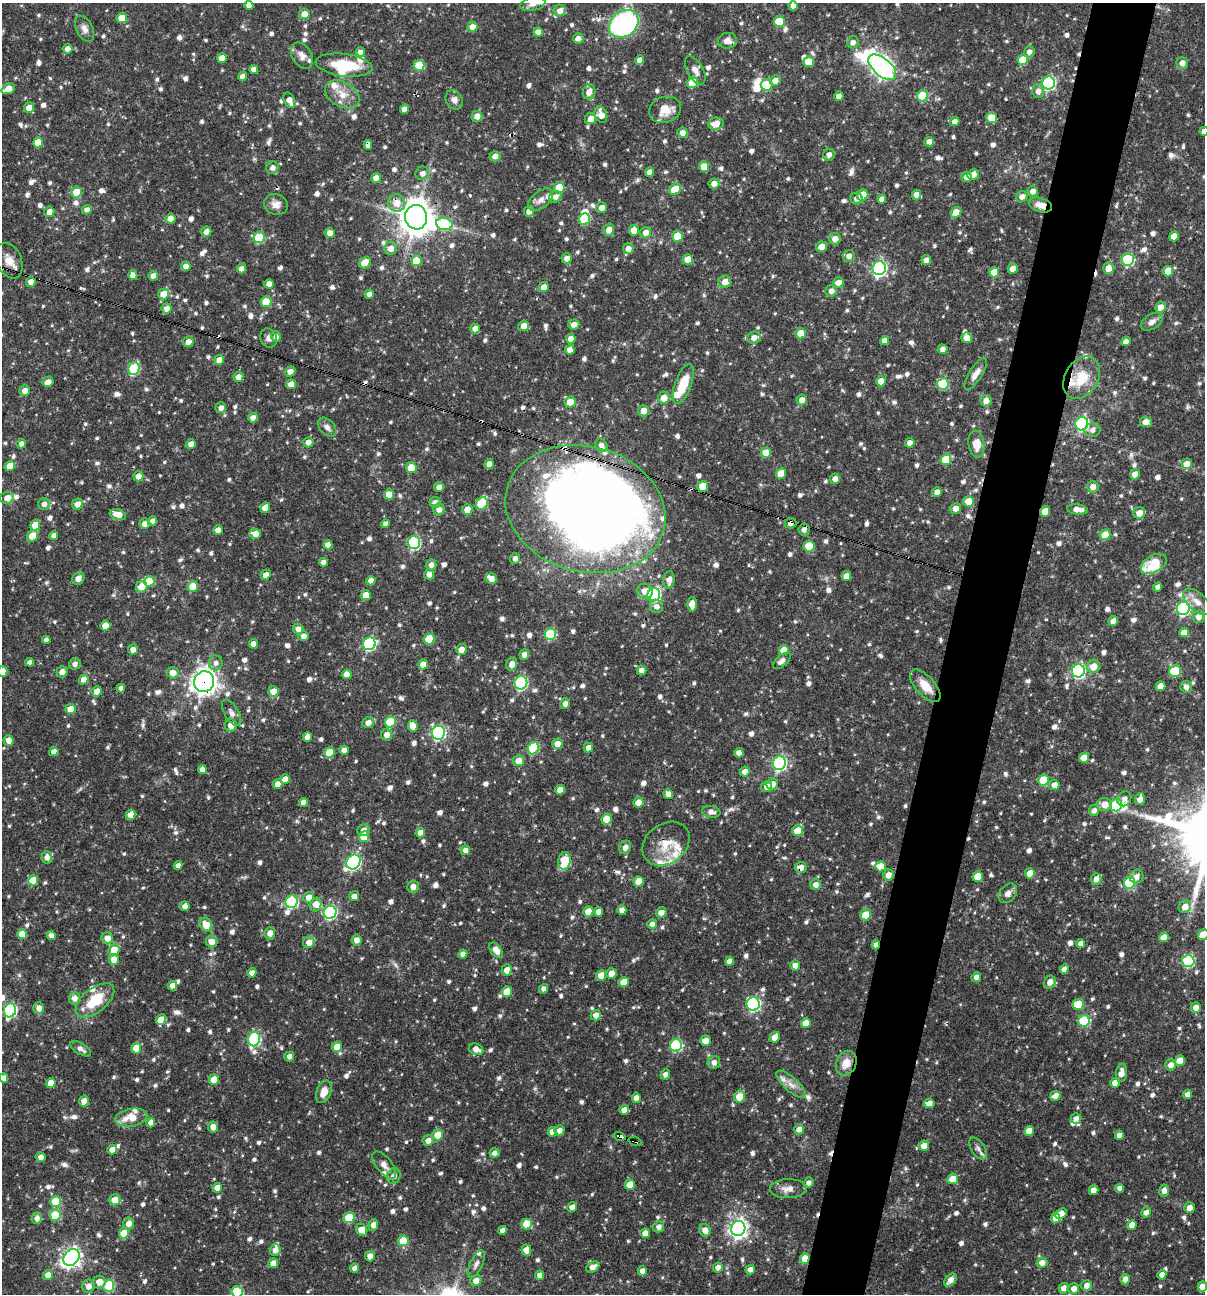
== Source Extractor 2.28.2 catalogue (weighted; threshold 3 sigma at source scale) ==
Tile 10 of 4 x 4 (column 2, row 3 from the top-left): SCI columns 1453-2655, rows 1293-2584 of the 5186 x 5168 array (HDU 1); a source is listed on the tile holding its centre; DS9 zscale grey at full resolution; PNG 1207 x 1296 px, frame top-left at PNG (2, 3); each listed source drawn as its Kron ellipse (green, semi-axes under 4 px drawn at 4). Shown black and unused: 5% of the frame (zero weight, under 3 of 4 exposures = <1% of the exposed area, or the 3 px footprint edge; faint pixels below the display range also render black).
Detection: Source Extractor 2.28.2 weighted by HDU 2 'WHT'; one run over the whole footprint, this tile lists its part. Background 0.0698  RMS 0.0035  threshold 0.0159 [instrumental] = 3 sigma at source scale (4.5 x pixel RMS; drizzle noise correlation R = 1.50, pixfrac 1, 0.05/0.05 arcsec/px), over >= 5 px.
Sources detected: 1120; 1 too faint to see at this stretch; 6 inside a brighter object's white glare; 15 cosmic-ray / hot-pixel residue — neither listed nor drawn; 23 inside a brighter listed object's ellipse — not listed separately; of the other 1075, all 500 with FLUX_AUTO >= 1.55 (the completeness limit of this list) listed and drawn (575 fainter detections not listed), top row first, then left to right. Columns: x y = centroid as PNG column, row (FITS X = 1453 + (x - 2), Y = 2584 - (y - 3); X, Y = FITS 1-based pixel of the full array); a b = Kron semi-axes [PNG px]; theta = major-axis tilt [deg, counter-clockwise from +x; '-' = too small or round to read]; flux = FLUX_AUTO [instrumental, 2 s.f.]
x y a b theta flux
533 4 13 7 12 2
249 5 4 4 - 2.2
793 6 5 4 - 2.2
560 11 6 5 - 2.3
304 14 5 5 - 3.5
122 18 5 5 - 6.8
779 22 5 5 - 13
624 24 16 12 37 59
472 27 5 5 - 2.8
85 29 14 8 -64 2.1
538 32 5 4 - 2.3
578 38 5 5 - 2.2
727 41 9 8 - 2.5
853 42 6 5 - 1.6
68 49 5 4 - 2.4
360 52 5 4 - 1.8
1029 52 5 5 - 1.7
302 56 14 9 -59 2.6
222 58 5 4 - 3.5
640 60 4 4 - 2.3
1023 60 5 5 - 9.8
809 62 5 5 - 7.4
1182 63 6 5 - 2.3
344 65 28 11 -7 12
419 65 5 5 - 13
882 67 17 8 -41 200
254 70 4 4 - 2
695 70 15 8 -61 2.3
242 76 4 4 - 2.4
775 80 5 5 - 2.5
692 83 5 5 - 12
1049 83 6 6 - 59
767 85 6 5 - 11
8 89 7 5 23 4.9
1038 91 6 6 - 2.2
589 92 7 6 - 2.9
342 94 18 12 -31 5.6
839 96 4 4 - 2.5
923 96 5 5 - 17
289 100 8 5 -62 2.8
454 100 10 8 -58 2
29 108 5 5 - 3.8
404 109 4 4 - 2.4
665 110 16 12 18 5.9
601 115 8 6 -69 3.4
477 116 5 5 - 2.4
992 118 5 5 - 5.5
591 119 6 5 - 3.1
954 121 5 4 - 1.9
716 124 8 6 8 4.5
1204 131 5 4 - 1.7
682 133 5 5 - 2
38 142 5 5 - 6.4
929 142 5 4 - 2.2
368 145 5 4 - 2
829 155 6 6 - 1.9
495 156 5 5 - 2.4
704 167 5 5 - 5.7
272 168 6 6 - 1.8
650 172 5 4 - 2.7
422 173 7 6 - 1.9
973 175 6 5 - 2.9
967 177 5 5 - 2.5
376 178 5 4 - 3.4
714 184 5 5 - 2.6
559 187 5 5 - 8
675 189 6 5 - 7.5
1033 191 5 5 - 2.3
76 192 5 5 - 6.3
863 195 6 5 - 8.9
916 195 5 4 - 2.6
555 197 6 5 - 1.7
1022 197 6 5 - 2.5
856 199 6 5 - 1.6
882 199 4 4 - 2.2
540 200 15 8 39 2.4
397 203 8 8 - 3.8
276 204 12 10 -19 2.6
1040 205 12 7 -16 3.2
602 208 5 5 - 2.2
87 210 5 4 - 1.6
529 211 5 5 - 2.7
49 212 5 5 - 2.4
956 212 6 5 - 3.8
416 217 12 11 - 610
170 218 5 5 - 3.2
584 219 6 5 - 17
444 224 8 6 -9 26
609 230 6 5 - 3.1
634 230 5 5 - 3.6
206 232 5 5 - 2.1
646 232 5 5 - 2.5
330 233 5 5 - 2.4
677 236 5 5 - 10
1174 236 5 5 - 3.4
259 238 5 5 - 19
835 239 6 5 - 2.8
822 247 5 5 - 3
391 248 6 6 - 2.8
628 249 5 5 - 2.7
849 256 6 5 - 1.8
567 258 5 5 - 2.4
688 259 5 5 - 5.2
1128 259 6 6 - 39
926 260 5 5 - 2.5
9 261 18 12 -67 4.3
416 261 5 5 - 8.3
365 263 6 5 - 8.7
186 266 5 4 - 2.3
879 268 7 6 - 85
1108 268 5 5 - 3.5
242 269 5 4 - 2.3
1013 269 5 5 - 2.9
1168 271 5 5 - 6.4
994 272 5 5 - 5.8
133 275 5 4 - 2.6
153 276 5 4 - 2.9
31 282 5 4 - 2.6
725 282 6 6 - 2.8
838 283 5 5 - 3.1
269 284 5 4 - 2.6
544 287 5 5 - 2.4
831 291 6 5 - 1.9
164 294 5 5 - 6.5
369 294 5 4 - 2.3
266 302 5 5 - 10
1160 307 5 5 - 2.8
167 309 5 5 - 2.5
1152 322 12 7 34 2.1
574 325 5 5 - 2.6
524 326 5 5 - 2.9
475 328 5 5 - 2.3
801 333 5 5 - 5.7
276 336 5 5 - 1.9
269 338 10 8 -66 1.5
754 338 7 6 - 2.7
967 338 5 5 - 2.9
571 339 5 5 - 2.8
885 341 4 4 - 2.4
188 342 5 5 - 2.4
1126 342 5 4 - 2.1
943 349 5 5 - 2.1
570 350 5 4 - 2.3
219 360 5 5 - 3.4
134 369 6 5 - 26
290 371 5 5 - 2.6
976 374 18 6 58 2.7
238 377 5 5 - 2.2
1082 378 23 16 59 10
881 381 5 5 - 5.1
48 382 5 5 - 2.6
291 384 5 5 - 3.4
683 384 21 8 70 11
943 384 5 5 - 18
25 391 5 5 - 2.6
664 398 6 6 - 3.9
802 400 5 5 - 2.6
986 401 6 5 - 2.6
570 402 5 5 - 5.4
221 408 5 5 - 1.9
643 411 5 5 - 3.2
253 418 5 4 - 2.1
1146 422 6 5 - 2.4
1082 424 7 6 - 62
327 427 11 7 -48 1.7
1092 430 8 7 - 1.7
308 442 5 5 - 2.5
910 443 5 4 - 2.2
21 444 5 4 - 1.7
191 444 5 4 - 2.3
976 444 13 8 -84 4.3
601 445 7 5 -54 1.7
766 453 5 5 - 5.8
946 460 5 5 - 11
489 464 5 4 - 2.3
1187 464 5 5 - 4.4
10 466 5 5 - 4.8
411 468 5 5 - 8.2
781 473 5 5 - 7.6
1135 474 5 5 - 2.8
138 476 5 5 - 2.7
835 479 5 5 - 2.4
703 486 5 5 - 6.1
439 487 5 5 - 2.3
1093 487 6 6 - 2.2
937 492 5 4 - 2.4
389 494 5 5 - 5.1
7 498 7 6 - 3
968 501 5 5 - 5.6
435 502 5 5 - 2.3
482 503 6 5 - 17
44 504 6 5 - 1.8
78 504 6 5 - 3
265 508 5 5 - 4
956 508 5 5 - 2.9
439 509 6 6 - 1.9
585 509 81 62 -16 580
1077 509 10 5 -7 3.1
467 510 5 5 - 3.6
1045 511 5 5 - 6.1
1139 513 6 5 - 3.6
118 514 8 5 -16 4.2
152 521 5 4 - 2.1
790 523 6 5 - 1.8
145 524 6 5 - 2.6
385 524 4 4 - 1.6
35 525 5 5 - 6.4
804 529 6 5 - 1.7
218 530 5 4 - 2.3
255 534 6 5 - 3
54 535 4 4 - 1.8
1105 535 5 5 - 6
32 536 6 5 - 6.5
414 543 6 6 - 36
328 545 4 4 - 2.7
809 546 5 5 - 10
515 559 5 5 - 1.6
324 562 4 4 - 1.7
1154 564 14 8 30 14
431 565 5 5 - 1.9
429 574 5 5 - 2.3
266 575 5 5 - 2.1
846 576 5 4 - 2.3
78 578 7 6 - 1.9
491 579 5 5 - 2.6
669 580 9 5 85 2.5
149 581 5 5 - 8.8
371 581 5 4 - 2.4
193 586 5 5 - 8.2
142 587 6 5 - 5.1
1158 587 5 4 - 1.6
645 591 8 7 - 3.5
366 595 5 5 - 4.6
654 595 7 6 - 55
1197 602 17 9 -43 3.8
692 604 7 4 -87 2.9
657 606 7 6 - 1.8
1183 608 7 6 - 63
1199 617 6 6 - 2.6
1113 621 5 4 - 2.4
105 626 5 5 - 5.5
298 629 5 5 - 1.8
1184 632 5 5 - 3.8
550 634 6 5 - 25
304 636 5 4 - 1.8
429 639 5 5 - 11
46 640 4 4 - 1.6
253 644 4 4 - 2.3
369 644 6 6 - 49
461 649 5 5 - 2.8
133 650 5 5 - 2.5
784 650 5 5 - 5.5
524 655 5 5 - 1.8
782 661 10 5 41 1.8
30 662 4 4 - 1.7
216 663 7 7 - 1.7
75 664 6 5 - 1.7
423 664 5 5 - 2.8
512 664 6 5 - 2.1
1093 666 7 6 - 4.2
642 670 5 4 - 2.3
1078 671 6 6 - 68
1175 671 6 5 - 17
2 672 5 5 - 5.3
62 672 5 5 - 2.5
173 673 6 5 - 2.9
347 674 5 4 - 3.1
84 680 5 4 - 2.8
204 682 10 10 - 280
521 683 7 6 - 47
925 686 20 9 -48 5.6
1160 686 5 4 - 3.5
1186 687 6 6 - 1.6
121 688 4 4 - 1.7
97 691 5 5 - 3
273 691 5 5 - 4.5
565 704 5 4 - 1.9
70 709 5 5 - 3.7
231 713 14 7 -59 1.8
390 722 6 5 - 15
368 723 6 5 - 2.5
231 725 6 6 - 2.6
413 726 6 5 - 2.7
438 733 7 6 - 62
387 735 6 5 - 2.5
307 737 5 4 - 2.4
8 740 5 5 - 2.4
557 744 5 5 - 3.2
533 748 6 5 - 24
588 748 5 4 - 2.7
344 750 4 4 - 2.2
54 752 5 4 - 2.2
329 753 5 5 - 9.2
739 753 4 4 - 2
1084 758 5 5 - 5.6
519 761 5 5 - 4.6
779 763 7 6 - 68
202 769 4 4 - 2
745 772 5 5 - 2.7
285 779 5 4 - 3.8
1043 780 5 5 - 11
278 784 5 5 - 2.5
772 784 6 5 - 2.9
1054 785 5 5 - 2.7
767 787 5 5 - 2.2
560 790 5 4 - 2.7
668 794 5 4 - 2.6
1124 799 8 6 59 1.7
1140 799 6 5 - 2.6
303 802 4 4 - 2.1
638 802 5 5 - 4.2
1105 804 7 6 - 4
1116 805 6 6 - 33
1094 810 5 5 - 1.6
711 812 9 6 -10 2.2
130 815 5 4 - 3.9
606 819 5 5 - 8.1
363 830 6 5 - 2.4
798 831 5 5 - 7.9
420 833 5 4 - 2.6
364 837 5 5 - 7
666 844 25 20 37 8.2
625 847 7 6 - 1.9
465 850 5 5 - 2.3
47 857 6 5 - 2
564 861 9 6 81 13
353 862 8 6 49 68
178 865 4 4 - 1.7
880 866 5 5 - 5.6
801 867 6 5 - 2.8
1030 873 5 5 - 4.4
888 875 6 5 - 2.7
978 876 5 5 - 6.4
1137 877 7 6 - 1.8
1096 879 6 5 - 2.2
33 880 5 5 - 6.2
639 881 5 5 - 4.9
1129 883 6 5 - 22
816 885 5 5 - 2.1
413 887 6 6 - 2.1
1008 893 11 8 50 2.1
354 896 5 5 - 2.3
309 897 5 5 - 3.4
292 902 6 6 - 34
316 904 7 5 70 3.1
185 906 5 4 - 2.3
1185 907 6 6 - 3.2
622 910 5 4 - 2.4
588 911 5 5 - 4.9
330 912 6 6 - 48
598 912 5 4 - 2.4
661 912 5 5 - 2.4
866 915 5 5 - 9.8
652 924 5 5 - 1.6
206 925 7 6 - 5.3
270 933 6 5 - 2.7
22 934 5 5 - 5.5
51 935 5 4 - 1.6
1203 935 5 5 - 8.7
1164 937 5 4 - 3.5
107 938 6 5 - 2.8
357 940 5 5 - 2.4
212 941 6 6 - 3
309 942 6 5 - 3.2
1081 943 4 4 - 1.6
876 945 4 4 - 2.2
114 950 6 5 - 6.4
496 950 8 5 -53 3.5
463 954 4 4 - 2.3
114 959 5 5 - 3.5
729 961 4 4 - 2.4
1188 961 6 6 - 36
795 965 5 5 - 2.2
1064 969 5 4 - 2.2
507 970 6 5 - 2.7
252 973 5 4 - 2.3
611 973 5 5 - 3.7
601 975 5 5 - 4.5
976 977 5 4 - 1.8
624 982 5 5 - 5.7
1050 982 6 5 - 2.6
172 986 5 4 - 2.7
543 989 5 4 - 1.7
507 992 5 5 - 6.4
74 998 6 5 - 2.1
95 1000 23 12 39 12
753 1004 7 6 - 53
1078 1005 5 5 - 9.4
1196 1007 5 5 - 2.4
39 1008 6 5 - 2.3
10 1010 7 6 - 54
596 1015 5 5 - 2.6
161 1020 5 5 - 4.5
1084 1021 6 5 - 19
806 1023 5 5 - 4.3
775 1037 5 5 - 5.5
254 1039 7 6 - 41
705 1041 5 5 - 3
676 1045 6 6 - 34
337 1047 5 5 - 5.1
136 1048 5 5 - 6.5
81 1049 11 5 -32 1.6
476 1049 7 5 -20 2.7
289 1056 5 4 - 2
1180 1061 5 5 - 4.5
714 1062 6 6 - 1.8
846 1063 13 10 67 4.5
1171 1065 5 5 - 2.5
1121 1073 9 5 84 3.1
665 1074 5 4 - 1.6
4 1078 4 4 - 2.3
214 1080 5 5 - 5.9
51 1083 5 4 - 4.5
1115 1083 5 4 - 3.8
791 1084 19 7 -43 3
324 1092 12 7 70 3.5
1187 1094 5 4 - 2.1
1055 1096 5 5 - 2.6
739 1097 6 5 - 6.7
636 1098 5 4 - 1.9
84 1101 5 5 - 2.7
929 1103 5 4 - 2.8
624 1110 5 5 - 2.4
131 1118 16 9 9 6.5
1076 1118 5 5 - 1.7
151 1123 4 4 - 2.3
213 1127 5 5 - 2.5
799 1129 5 5 - 2.3
559 1130 5 5 - 2
1029 1131 5 5 - 4.2
552 1132 5 4 - 2.2
438 1135 5 5 - 5.6
1119 1135 4 4 - 2.2
619 1136 6 3 -18 5.4
428 1140 5 5 - 2.5
635 1141 6 3 -16 2.8
924 1146 5 5 - 3
978 1149 12 7 -55 1.6
112 1150 5 4 - 2.9
494 1153 5 4 - 1.6
41 1157 5 4 - 2.3
384 1165 16 7 -51 2.3
394 1176 8 6 64 2.4
953 1179 5 5 - 4.8
809 1183 5 4 - 1.7
630 1185 5 5 - 5.7
217 1188 5 4 - 3.3
1120 1188 4 4 - 1.8
788 1189 18 9 1 3
1094 1190 5 4 - 2.8
1164 1191 6 5 - 2.1
115 1200 5 5 - 4.3
56 1202 5 5 - 13
572 1207 5 4 - 2.2
1190 1207 5 5 - 2.3
1146 1212 5 4 - 2.2
1061 1214 6 4 41 3.3
55 1215 5 5 - 15
37 1218 5 5 - 2.2
349 1218 5 5 - 14
1055 1218 5 4 - 3
129 1224 6 5 - 2.7
526 1224 5 5 - 9
373 1225 5 5 - 2.2
1132 1225 5 4 - 3.2
659 1227 5 5 - 1.7
738 1228 7 7 - 170
362 1230 6 5 - 4.8
502 1230 4 4 - 1.5
705 1230 6 5 - 2.5
124 1233 5 5 - 8.9
645 1233 5 4 - 2.4
403 1241 5 5 - 8.5
275 1250 5 5 - 2.4
526 1250 5 5 - 3.5
370 1256 5 5 - 2.7
71 1257 9 7 49 160
805 1258 5 5 - 4.9
273 1263 5 4 - 3.4
1042 1263 5 5 - 2.5
476 1264 15 6 65 1.6
593 1267 7 5 32 2.6
718 1267 5 5 - 2.2
354 1268 4 4 - 1.6
750 1269 5 4 - 1.7
642 1271 5 4 - 2
48 1275 5 5 - 4.1
540 1275 5 4 - 2.3
1162 1275 5 4 - 2.1
1125 1279 5 5 - 2.5
950 1280 7 5 48 2.5
476 1281 5 5 - 2.9
99 1282 6 6 - 3.9
1086 1285 5 5 - 2.1
88 1286 7 6 - 2.5
109 1286 6 5 - 24
1202 1286 5 4 - 3.3
1063 1288 5 4 - 2.2
1074 1289 5 5 - 2.7
237 1292 5 5 - 20
Overlapping masked pixels (flux is a lower limit): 15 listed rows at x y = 624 24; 368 145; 1040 205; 416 217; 9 261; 585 509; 1045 511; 790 523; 204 682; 801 867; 876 945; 846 1063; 619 1136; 635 1141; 805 1258
Isophote crosses this tile's border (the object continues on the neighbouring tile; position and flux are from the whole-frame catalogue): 7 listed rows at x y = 533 4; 1204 131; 2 672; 1203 935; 4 1078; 1202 1286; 237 1292